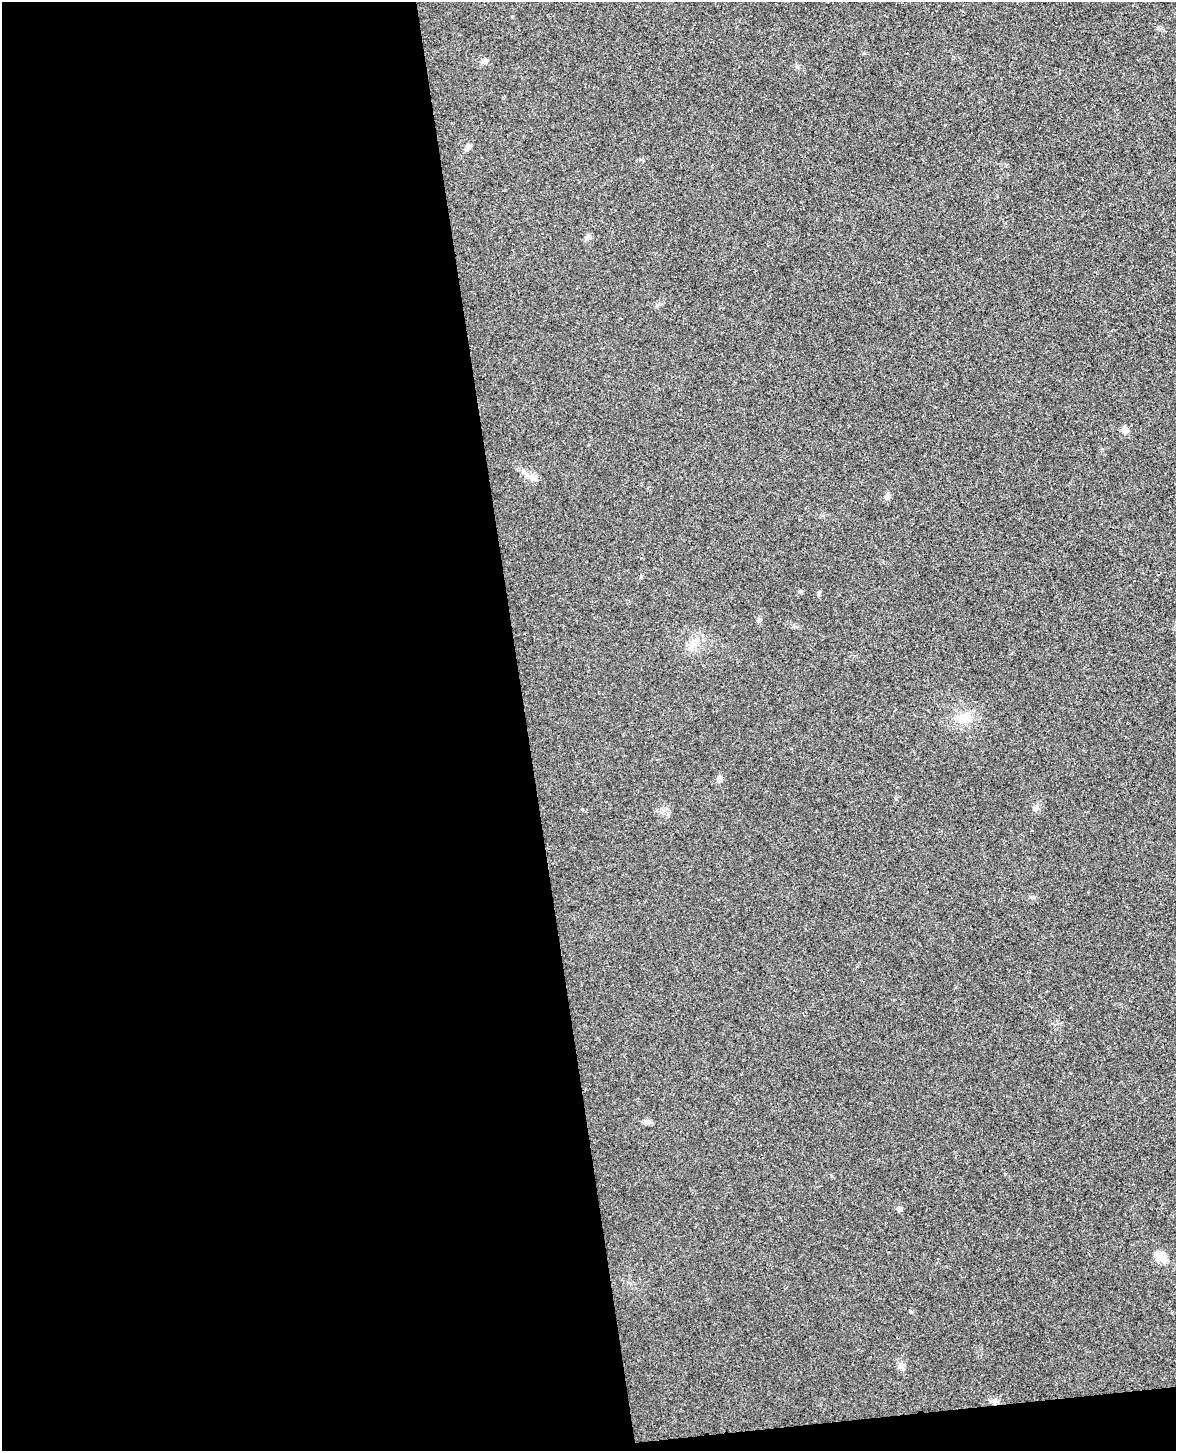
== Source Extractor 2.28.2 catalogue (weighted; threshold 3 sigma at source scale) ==
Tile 9 of 4 x 3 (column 1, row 3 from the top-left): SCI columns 57-1230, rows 145-1593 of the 4811 x 4744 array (HDU 1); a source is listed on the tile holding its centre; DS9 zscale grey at full resolution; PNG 1178 x 1453 px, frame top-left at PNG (2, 2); no overlay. Shown black and unused: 46% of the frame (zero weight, under 3 of 4 exposures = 6% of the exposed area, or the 3 px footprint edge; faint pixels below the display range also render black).
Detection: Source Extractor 2.28.2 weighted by HDU 2 'WHT'; one run over the whole footprint, this tile lists its part. Background 0.0202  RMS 0.0063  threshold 0.0282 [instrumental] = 3 sigma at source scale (4.5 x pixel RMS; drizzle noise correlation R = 1.50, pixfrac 1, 0.05/0.05 arcsec/px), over >= 5 px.
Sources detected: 12; all 12 listed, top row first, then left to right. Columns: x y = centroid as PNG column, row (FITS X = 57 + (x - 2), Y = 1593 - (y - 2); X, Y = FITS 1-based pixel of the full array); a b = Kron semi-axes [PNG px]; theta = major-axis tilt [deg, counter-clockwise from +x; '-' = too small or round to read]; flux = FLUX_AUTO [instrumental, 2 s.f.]
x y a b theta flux
468 147 9 6 62 2
587 237 8 6 23 1.6
1125 430 6 5 - 5.4
534 478 9 6 -11 2.4
887 496 9 6 63 2.1
692 644 9 4 37 2.3
964 718 21 12 21 9.5
719 779 5 5 - 4.4
648 1122 7 4 -18 1.4
899 1209 5 5 - 2.2
1160 1256 17 10 -47 6
995 1401 8 6 0 1.9
Unlisted compact peaks at least as high as the median listed source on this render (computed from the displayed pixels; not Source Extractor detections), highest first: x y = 911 1312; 819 592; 800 591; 1030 897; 582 809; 483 62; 759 621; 1005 1174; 657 305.